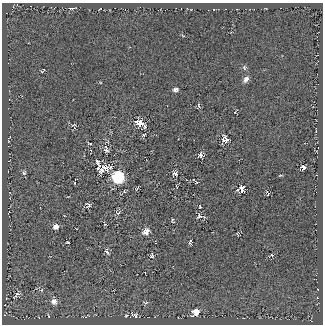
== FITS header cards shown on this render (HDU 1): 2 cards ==
NAXIS1  =                  321
NAXIS2  =                  322

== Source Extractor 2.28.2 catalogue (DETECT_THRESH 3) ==
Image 321 x 322 px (HDU 1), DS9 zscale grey, 1 PNG px = 1 image px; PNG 325 x 326 px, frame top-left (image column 1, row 322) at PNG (2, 3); no overlay
Background 3.97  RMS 37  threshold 112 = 3 sigma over >= 5 px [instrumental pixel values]
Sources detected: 55; all 55 listed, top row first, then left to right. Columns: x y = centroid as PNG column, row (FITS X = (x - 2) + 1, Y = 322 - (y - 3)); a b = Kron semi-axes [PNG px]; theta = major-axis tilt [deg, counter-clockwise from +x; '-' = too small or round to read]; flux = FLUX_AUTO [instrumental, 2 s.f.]
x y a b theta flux
72 8 4 3 - 17000
214 9 3 2 - 1300
244 68 7 5 -88 5200
43 70 5 3 - 3100
246 79 7 5 55 12000
175 89 6 4 11 6900
199 106 7 4 85 3900
139 123 7 5 -19 48000
74 125 6 4 13 3000
145 127 5 4 - 4400
74 128 7 3 -61 2200
144 135 6 4 28 3300
225 140 7 7 - 19000
90 144 6 3 -21 3700
106 149 11 7 -75 10000
201 155 6 5 - 11000
97 161 7 4 -67 4500
111 167 6 6 - 5000
303 167 5 4 - 12000
98 168 7 4 54 8300
105 168 7 7 - 22000
101 170 7 5 75 8000
24 173 6 6 - 5300
175 174 5 5 - 11000
280 175 6 3 9 2500
118 177 8 7 - 170000
195 181 7 2 -44 2600
75 183 3 2 - 1600
176 186 3 2 - 1300
137 189 6 3 61 2900
241 189 6 6 - 20000
124 191 5 4 - 3300
268 193 8 5 -64 4200
88 205 7 6 - 7300
200 207 6 4 -82 2800
118 213 9 7 -23 6900
199 216 7 7 - 9600
172 220 4 3 - 3200
105 224 6 4 -60 3100
56 226 6 5 - 16000
146 231 7 6 - 21000
238 234 6 3 74 3000
68 242 5 3 - 2900
190 242 5 3 - 4900
107 252 9 5 -57 8400
272 255 6 4 9 4900
152 256 7 5 78 5900
41 290 6 6 - 5400
17 294 15 5 50 10000
54 301 8 8 - 15000
145 303 9 5 -4 4800
196 312 9 8 - 23000
126 315 7 4 40 4100
134 315 9 6 -32 11000
48 316 6 3 -80 2800